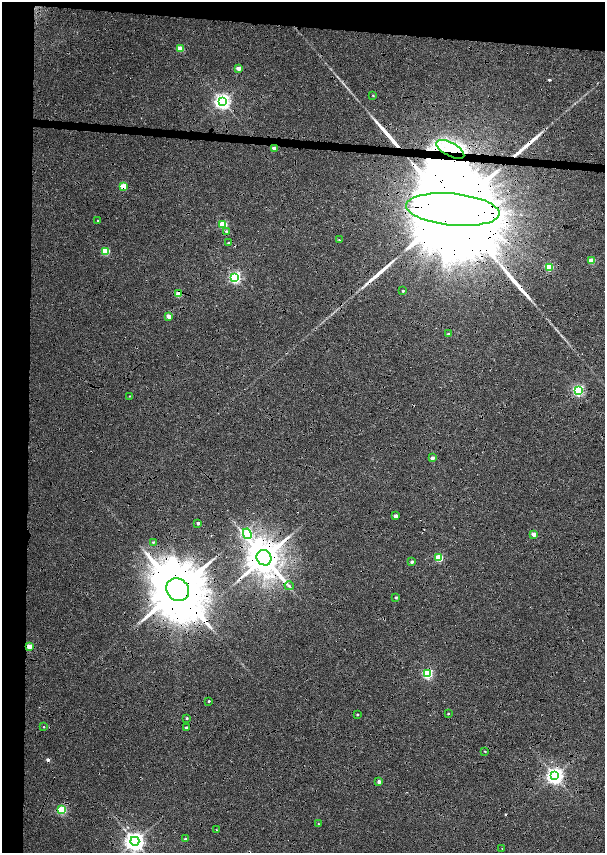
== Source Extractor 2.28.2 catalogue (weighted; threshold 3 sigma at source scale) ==
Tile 1 of 4 x 4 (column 1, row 1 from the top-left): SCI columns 452-1657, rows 5123-6824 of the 5779 x 6834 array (HDU 1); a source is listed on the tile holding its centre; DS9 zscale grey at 2 x 2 block average (1 PNG px = mean of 2 x 2 image px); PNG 607 x 855 px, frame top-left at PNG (2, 2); each listed source drawn as its Kron ellipse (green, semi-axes under 4 px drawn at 4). Shown black and unused: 14% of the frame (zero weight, under 6 of 12 exposures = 9% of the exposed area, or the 3 px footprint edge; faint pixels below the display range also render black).
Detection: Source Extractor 2.28.2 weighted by HDU 2 'WHT'; one run over the whole footprint, this tile lists its part. Background 0.0309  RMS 0.0029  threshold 0.012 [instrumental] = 3 sigma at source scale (4.09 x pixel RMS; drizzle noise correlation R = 1.36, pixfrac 0.8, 0.0396/0.0396 arcsec/px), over >= 5 px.
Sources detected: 64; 5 cosmic-ray / hot-pixel residue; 4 long thin detections or spike segments (spike, bleed or trail) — neither listed nor drawn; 3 inside a brighter listed object's ellipse — not listed separately; the other 52 listed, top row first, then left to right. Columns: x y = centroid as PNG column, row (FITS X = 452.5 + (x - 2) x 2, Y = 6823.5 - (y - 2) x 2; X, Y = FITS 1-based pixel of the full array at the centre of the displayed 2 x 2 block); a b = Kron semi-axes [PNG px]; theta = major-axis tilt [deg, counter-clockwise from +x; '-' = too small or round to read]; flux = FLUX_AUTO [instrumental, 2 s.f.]
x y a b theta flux
180 48 3 2 - 12
238 68 3 2 - 6.4
373 95 3 2 - 0.5
222 102 4 4 - 240
274 148 3 2 - 5.3
450 149 15 6 -27 11
124 186 3 3 - 18
453 210 47 16 -5 49000
98 221 2 2 - 1.3
223 225 3 3 - 28
226 231 3 3 - 0.98
339 240 2 2 - 0.47
228 243 2 2 - 0.69
105 251 3 3 - 29
592 261 3 3 - 16
549 267 3 3 - 19
235 277 3 3 - 110
403 291 2 2 - 0.65
179 294 3 3 - 14
168 316 3 2 - 6.2
448 334 3 2 - 1.4
578 390 3 3 - 87
129 396 2 2 - 0.39
432 458 2 2 - 4.5
396 516 2 2 - 3.7
198 523 2 2 - 2.2
247 534 5 4 - 51
534 534 3 2 - 7.1
153 542 3 3 - 0.7
264 558 8 7 - 1900
439 558 3 3 - 24
412 562 2 2 - 1.9
289 586 5 2 - 0.84
178 590 12 10 -43 6500
396 598 3 2 - 0.97
29 647 3 2 - 13
428 674 3 3 - 61
209 701 2 2 - 0.77
357 714 2 2 - 0.72
448 714 3 2 - 0.6
187 718 2 2 - 0.8
44 727 2 2 - 0.41
186 728 2 2 - 1.6
485 751 3 2 - 0.5
555 776 4 4 - 270
379 782 3 2 - 3.4
62 810 3 3 - 47
318 824 2 2 - 0.33
216 830 2 2 - 0.38
185 839 2 2 - 1.7
135 841 4 4 - 400
502 848 2 2 - 0.2
Overlapping masked pixels (flux is a lower limit): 9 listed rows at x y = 274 148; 450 149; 124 186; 453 210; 179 294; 264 558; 178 590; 29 647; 62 810